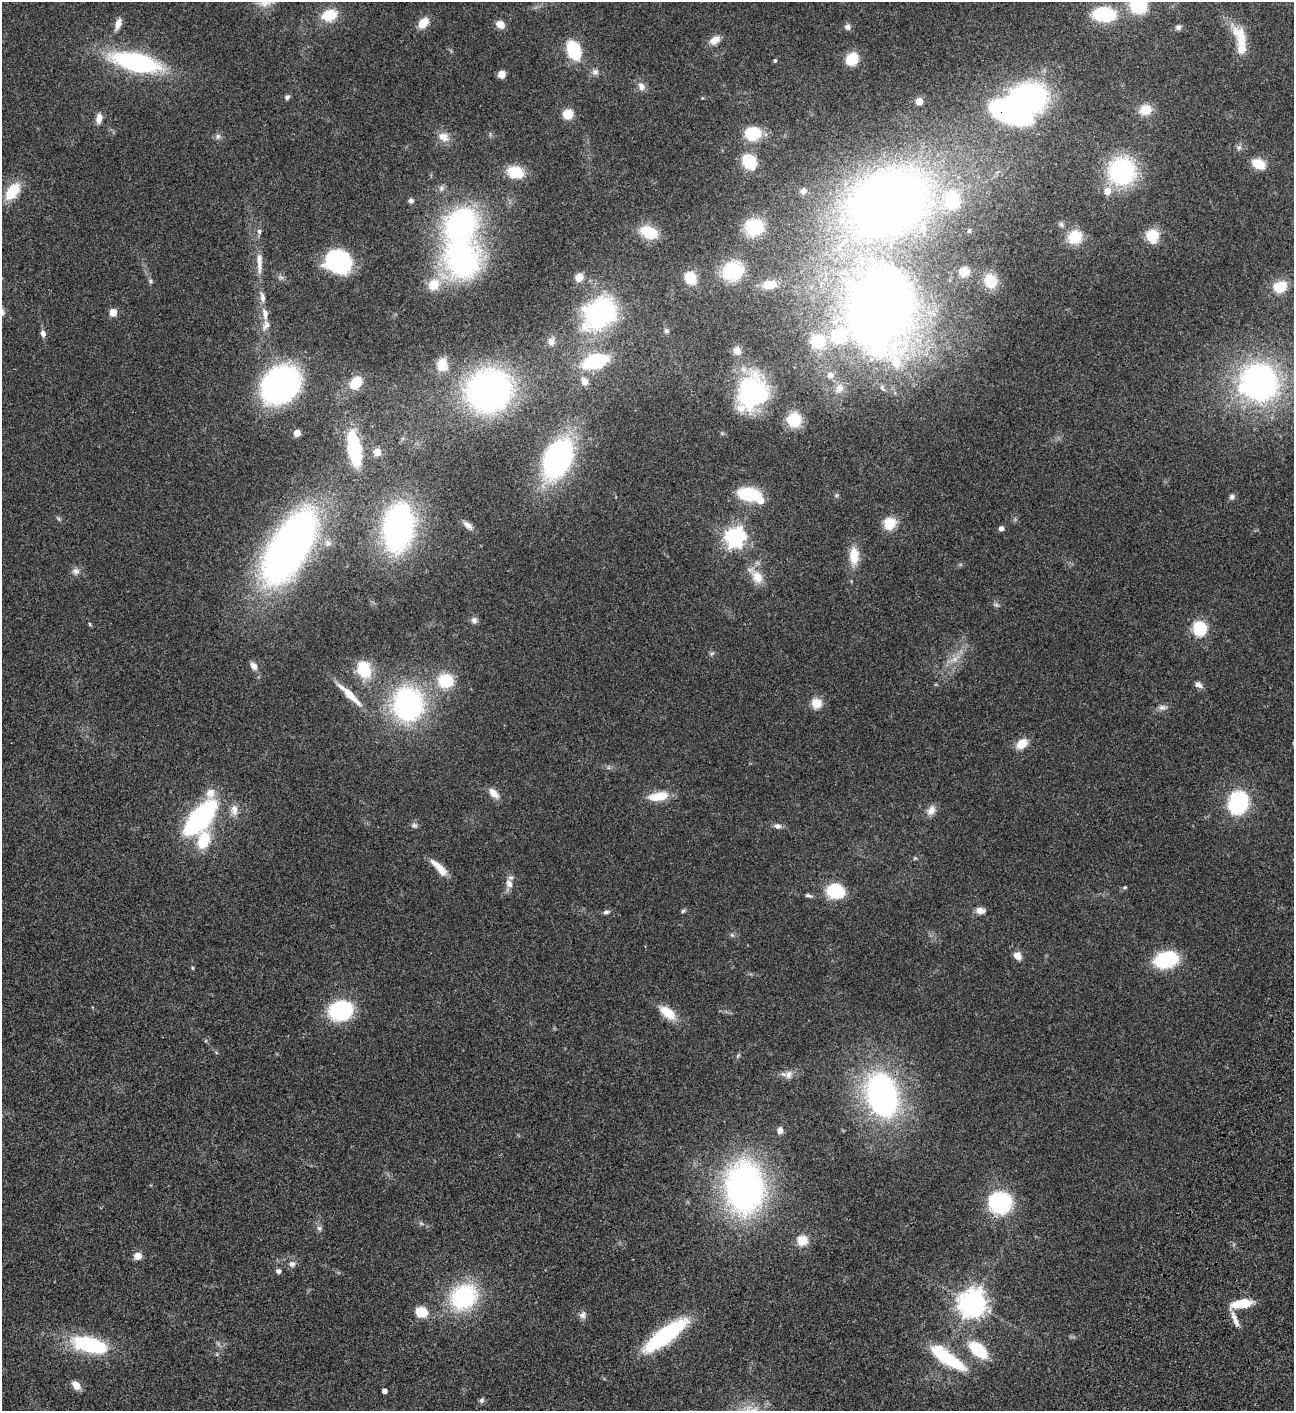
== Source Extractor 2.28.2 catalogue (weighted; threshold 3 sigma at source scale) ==
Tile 6 of 4 x 4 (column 2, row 2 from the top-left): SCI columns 1797-3088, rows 3023-4431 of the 6048 x 6047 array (HDU 1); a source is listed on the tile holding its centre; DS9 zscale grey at full resolution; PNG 1296 x 1413 px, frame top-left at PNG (2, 2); no overlay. Shown black and unused: <1% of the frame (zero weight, under 3 of 4 exposures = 13% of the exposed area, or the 3 px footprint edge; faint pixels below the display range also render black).
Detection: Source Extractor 2.28.2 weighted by HDU 2 'WHT'; one run over the whole footprint, this tile lists its part. Background 0.0644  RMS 0.0059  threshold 0.0263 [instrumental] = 3 sigma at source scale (4.5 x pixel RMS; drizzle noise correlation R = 1.50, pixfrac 1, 0.05/0.05 arcsec/px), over >= 5 px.
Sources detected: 171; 2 too faint to see at this stretch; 3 inside a brighter object's white glare — not listed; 11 inside a brighter listed object's ellipse — not listed separately; the other 155 listed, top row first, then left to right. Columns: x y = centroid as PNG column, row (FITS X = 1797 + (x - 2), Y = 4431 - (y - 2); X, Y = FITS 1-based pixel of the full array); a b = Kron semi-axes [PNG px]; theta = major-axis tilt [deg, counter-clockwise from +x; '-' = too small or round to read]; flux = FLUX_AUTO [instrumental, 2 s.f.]
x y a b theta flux
1138 5 17 16 - 28
1104 14 17 10 -3 47
329 15 13 9 20 17
423 23 12 9 50 8.3
118 24 13 6 70 4.7
500 24 9 7 -35 5.1
847 27 8 7 - 2.1
1178 27 7 7 - 1.7
715 40 12 8 35 6
1241 41 41 14 -71 15
574 50 13 9 -67 40
852 59 9 8 - 23
775 60 5 4 - 0.62
136 62 39 14 -13 98
595 72 10 8 -15 2.2
502 74 6 6 - 4.3
641 86 11 9 -61 3.2
287 97 7 5 49 1.3
1026 100 28 23 12 150
919 101 6 6 - 4.5
1145 110 12 10 14 10
568 114 8 8 - 11
99 118 12 7 82 3.8
753 133 13 11 2 25
218 136 8 6 75 1.6
443 137 16 12 -25 5.6
749 162 12 9 -57 28
1259 164 13 9 -26 11
1122 171 20 20 - 85
515 172 15 11 -15 17
441 188 8 6 88 1.6
12 191 19 11 53 17
803 191 9 8 - 2.1
1107 191 12 11 - 5.3
411 201 6 6 - 1.5
889 201 76 55 27 470
461 224 33 28 48 110
1061 224 7 5 -62 1.2
754 227 15 14 - 28
259 231 7 7 - 1.5
969 231 5 4 - 1.1
649 232 17 11 -21 19
1152 236 13 11 -81 14
1075 237 14 13 - 15
462 260 34 31 -74 130
337 262 20 16 -16 72
259 263 31 8 -89 7.6
733 271 18 15 21 36
964 272 9 8 - 7.5
280 277 9 6 -7 1.5
579 277 6 5 - 9.4
690 278 8 7 - 25
151 281 7 5 -54 1.1
991 281 14 12 -78 13
434 284 15 13 42 11
769 284 16 10 5 8.2
1280 287 10 8 25 18
262 297 14 6 -76 3.2
880 309 105 81 84 460
113 312 5 5 - 12
265 314 16 8 -84 4.8
600 314 32 24 38 88
666 331 7 6 - 1.2
43 333 7 5 -85 2.6
551 342 10 9 - 2.9
737 351 10 9 - 4.2
595 361 20 11 17 44
442 365 11 9 -87 12
584 381 11 9 -60 3.5
1259 382 36 32 -55 150
356 383 14 10 51 13
281 385 34 27 44 140
489 390 35 33 21 200
752 392 41 31 66 69
794 420 16 15 - 16
297 433 5 5 - 8.3
354 449 22 8 -80 71
377 452 5 5 - 14
557 459 34 21 65 130
749 494 17 10 -7 37
836 495 6 4 -73 0.79
1232 497 7 7 - 1.6
59 519 7 4 -71 0.84
889 523 13 13 - 11
468 525 14 6 -43 2.8
398 527 33 20 83 190
1001 528 4 4 - 2.6
735 537 7 7 - 300
328 543 9 8 - 2.7
289 547 65 28 60 350
854 556 20 11 -89 11
76 571 10 9 - 2.8
757 577 19 14 -58 8.9
996 605 7 5 -43 1.2
474 620 9 8 - 2.1
90 624 5 4 - 0.66
1200 628 13 12 - 21
712 653 8 3 19 0.91
955 659 10 6 27 3.3
254 666 11 8 -57 2.8
364 669 22 17 -69 16
445 681 13 12 - 24
1198 685 11 7 -29 2.4
350 695 34 7 -44 13
816 703 10 10 - 8.6
408 704 24 21 -81 140
1162 708 12 7 7 2.5
1022 744 13 9 38 8.3
493 793 13 7 -47 5.6
658 796 24 10 9 12
1238 803 20 16 70 49
234 810 16 10 -86 4.7
931 811 13 9 59 4.4
200 818 34 14 52 120
414 825 8 7 - 1.5
778 826 9 7 -19 2.2
203 840 19 12 71 19
915 858 5 4 - 0.66
441 870 16 9 -53 6.5
509 884 14 9 -69 4
1125 887 5 4 - 0.6
836 891 12 11 - 39
809 896 10 4 -16 1.3
683 911 6 5 - 0.9
980 911 12 8 -8 3.8
606 912 8 5 9 1.4
732 935 6 5 - 0.95
1017 956 8 7 - 4.8
1166 960 16 11 12 52
192 968 4 4 - 0.71
341 1010 19 15 13 56
668 1013 20 10 -37 12
789 1074 12 9 82 3.2
882 1095 36 24 -74 170
780 1130 8 6 83 2.7
745 1188 40 29 -88 220
1000 1202 21 19 -2 54
319 1228 8 6 -75 1.5
802 1240 12 11 - 8.1
138 1256 9 8 - 4.1
292 1264 9 8 - 2.4
278 1271 5 4 - 2.2
464 1297 24 20 37 63
972 1303 10 9 - 580
1241 1304 24 9 10 13
421 1312 13 11 -21 11
582 1315 10 8 69 2.4
1235 1319 23 6 -67 4.2
665 1335 40 11 37 76
89 1346 38 19 -21 41
978 1350 21 11 -42 22
947 1358 37 10 -34 45
76 1385 10 7 -51 4.9
385 1391 4 4 - 2.6
481 1400 7 6 - 1.2
Overlapping masked pixels (flux is a lower limit): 1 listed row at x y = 882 1095
Isophote crosses this tile's border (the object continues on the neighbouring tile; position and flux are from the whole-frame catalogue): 1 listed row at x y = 1138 5